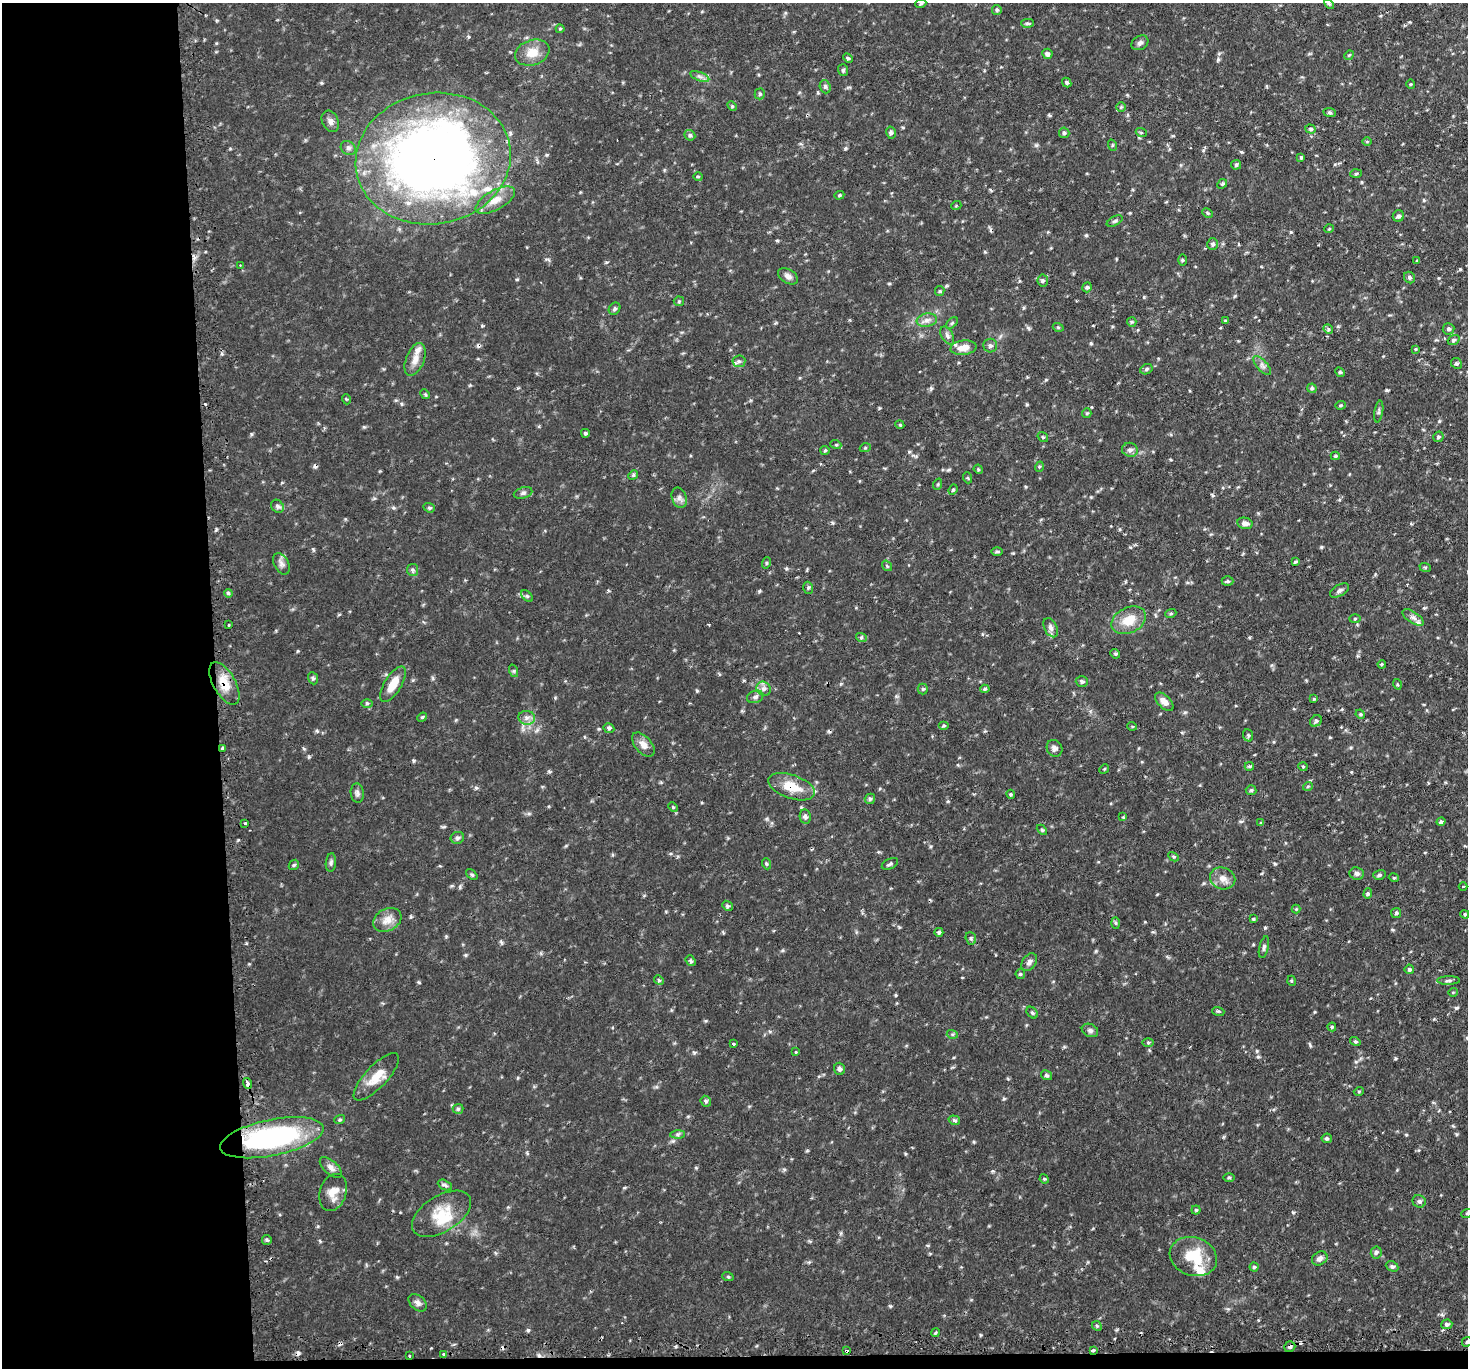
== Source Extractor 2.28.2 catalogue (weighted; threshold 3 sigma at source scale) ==
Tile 7 of 3 x 3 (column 1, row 3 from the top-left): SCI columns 28-1493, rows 145-1510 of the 4449 x 4416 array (HDU 1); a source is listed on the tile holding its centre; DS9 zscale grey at full resolution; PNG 1470 x 1370 px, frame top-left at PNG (2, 3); each listed source drawn as its Kron ellipse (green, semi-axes under 4 px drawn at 4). Shown black and unused: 15% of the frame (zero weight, under 2 of 3 exposures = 4% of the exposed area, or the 3 px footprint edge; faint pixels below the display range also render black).
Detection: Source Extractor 2.28.2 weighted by HDU 2 'WHT'; one run over the whole footprint, this tile lists its part. Background 0.106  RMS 0.0079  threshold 0.0357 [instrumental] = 3 sigma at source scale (4.5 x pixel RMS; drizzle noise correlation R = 1.50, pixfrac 1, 0.05/0.05 arcsec/px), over >= 5 px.
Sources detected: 253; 1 inside a brighter object's white glare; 12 cosmic-ray / hot-pixel residue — neither listed nor drawn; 5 inside a brighter listed object's ellipse — not listed separately; the other 235 listed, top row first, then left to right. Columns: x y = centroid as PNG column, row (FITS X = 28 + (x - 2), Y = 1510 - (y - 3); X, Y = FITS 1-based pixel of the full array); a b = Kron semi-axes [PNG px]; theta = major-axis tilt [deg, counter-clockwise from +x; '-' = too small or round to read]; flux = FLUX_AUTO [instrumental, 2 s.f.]
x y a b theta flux
921 3 6 3 19 0.87
1329 4 6 3 -45 0.92
997 10 5 4 - 1.2
1027 23 6 4 -1 1.4
560 29 4 4 - 0.84
1140 43 9 6 30 2.3
532 53 17 12 19 12
1047 54 5 5 - 2.6
1349 55 5 4 - 0.87
848 58 5 4 - 1.1
843 70 6 5 - 1.6
700 76 10 3 -21 1.8
1067 82 5 4 - 1.5
1410 84 5 3 - 0.78
825 87 7 5 -71 1.7
760 94 5 5 - 1.2
732 106 5 3 - 0.94
1121 107 4 4 - 0.95
1329 112 6 4 -8 1.4
330 121 11 8 -63 3.8
1310 129 5 4 - 1.4
1141 132 5 3 - 0.93
891 133 6 4 -76 1.7
1064 133 5 5 - 1.5
690 135 6 5 - 1.4
1367 141 5 3 - 0.76
1112 145 6 3 -72 0.91
348 148 8 6 -35 2.4
1301 157 4 3 - 0.96
433 159 78 65 10 720
1236 165 5 5 - 1.2
1356 174 6 4 3 0.96
698 177 4 4 - 0.98
1222 184 5 4 - 0.98
839 195 5 4 - 0.98
495 200 22 9 30 10
956 206 5 3 - 0.71
1207 213 5 3 - 0.97
1398 216 6 5 - 1.9
1115 221 8 4 27 1.5
1329 229 5 3 - 0.75
1213 244 6 5 - 1.8
1182 260 5 3 - 0.96
1417 261 4 4 - 1.1
240 265 2 2 - 0.48
788 276 11 7 -31 3.5
1409 278 6 5 - 2
1043 281 6 5 - 1.6
1087 287 5 4 - 1.3
940 291 5 4 - 0.97
679 301 5 5 - 1
615 309 6 5 - 1.5
927 320 10 6 9 3.5
1226 321 4 3 - 1.4
1132 322 5 5 - 1.1
952 323 7 4 45 1.2
1058 327 5 3 - 0.83
1328 329 5 4 - 1.3
1448 329 6 5 - 1.7
947 336 10 5 -60 3
1454 340 6 4 21 1.3
990 346 7 7 - 2.3
963 348 13 7 7 7.9
1416 349 4 3 - 0.74
415 359 17 9 69 7.5
739 361 6 6 - 2
1456 363 5 5 - 1.5
1262 366 11 5 -48 2.8
1146 369 6 5 - 1.3
1340 372 5 4 - 1
1312 388 5 4 - 1.4
425 394 5 4 - 0.99
346 399 5 3 - 0.77
1340 405 5 4 - 1
1379 411 11 3 80 1.4
1087 413 5 4 - 1.1
900 425 4 3 - 0.84
585 433 4 4 - 1.2
1043 437 6 3 -35 0.96
1438 437 5 5 - 1.5
836 445 5 3 - 0.97
865 448 5 3 - 0.8
825 450 5 4 - 0.94
1130 450 8 7 - 2.7
1335 456 4 4 - 1.1
1039 467 5 3 - 0.75
978 469 5 4 - 1
633 475 5 4 - 1.2
968 478 5 3 - 0.87
938 484 6 3 72 0.88
953 490 5 4 - 1.1
523 493 9 5 16 2
679 498 10 7 -71 3.3
277 506 7 6 - 2.5
429 508 6 4 -20 1.3
1245 523 7 5 -12 3.8
997 552 6 4 0 1.1
1295 562 4 3 - 1.1
766 563 5 3 - 0.93
281 564 11 7 -63 3.4
887 566 6 3 -56 0.97
1425 567 6 3 -18 0.93
413 570 6 5 - 1.5
1228 581 6 5 - 1.3
808 588 6 5 - 1.3
1339 590 10 5 29 2.2
228 593 4 3 - 0.94
527 596 7 4 -45 1.3
1171 613 5 3 - 1
1413 617 12 5 -34 2.9
1355 619 5 3 - 0.88
1129 620 18 12 27 15
229 625 3 2 - 0.93
1051 628 10 6 -63 3.1
861 637 5 3 - 1.1
1115 654 5 4 - 1
1382 664 4 3 - 0.89
514 671 6 4 -72 1
313 678 6 4 -68 1.4
1082 681 6 5 - 1.8
224 683 23 11 -61 15
393 684 20 8 59 12
1397 684 5 3 - 0.86
764 689 7 6 - 2.9
923 689 5 5 - 1.1
985 689 5 4 - 1.3
755 697 8 6 19 2.2
1314 699 3 3 - 0.87
1164 702 11 6 -46 5.5
367 703 6 4 0 1
1360 714 5 4 - 0.95
422 717 5 4 - 0.99
527 718 8 7 - 3.5
1316 721 6 5 - 1.5
944 726 5 3 - 0.97
1132 726 5 3 - 0.69
609 728 5 4 - 1.5
1248 735 6 5 - 1.5
643 745 14 8 -49 5.9
1055 748 9 7 -56 2.8
222 749 3 3 - 2.5
1249 766 4 3 - 1.3
1303 767 4 4 - 0.96
1104 769 5 4 - 0.91
1308 786 5 3 - 0.72
791 787 24 11 -20 18
1251 790 5 5 - 1.2
357 793 10 6 -83 2.4
1011 794 5 4 - 1.1
870 799 5 5 - 1.5
673 807 5 4 - 0.95
805 817 7 5 -79 2.1
1123 817 4 4 - 0.86
1441 822 5 4 - 1.9
245 823 3 3 - 1.4
1261 823 4 4 - 1.2
1042 830 6 3 -44 1
457 838 7 6 - 1.9
1174 857 5 3 - 1.1
331 862 9 5 84 1.9
767 864 5 3 - 1
890 864 9 5 26 1.8
294 865 6 4 43 1.1
1357 873 7 6 - 2.6
472 875 6 4 -41 1.3
1379 875 6 4 16 1.6
1223 878 13 10 -21 6.1
1394 878 5 3 - 0.74
1463 886 4 3 - 0.59
1368 894 5 4 - 1.2
727 906 5 4 - 1.5
1296 909 4 4 - 0.74
1396 913 5 5 - 1.4
1465 914 4 3 - 1
1253 919 4 4 - 1
387 920 15 11 29 8
1116 923 6 4 -88 1.1
939 932 4 4 - 1.6
971 938 6 5 - 1.5
1264 947 11 4 77 1.9
691 961 6 4 -52 1.7
1029 962 9 6 55 3.3
1409 969 5 5 - 1.7
1020 974 5 4 - 1.1
659 980 5 4 - 1.2
1449 980 11 3 1 1.7
1292 981 5 3 - 0.78
1453 992 5 3 - 0.63
1218 1011 6 3 -17 1
1032 1013 6 4 -48 1.4
1332 1027 4 4 - 1.1
1090 1030 8 6 -24 2.3
952 1034 5 3 - 1
1355 1041 5 4 - 1.2
1148 1042 6 4 -1 0.92
733 1044 3 3 - 5.5
796 1052 3 3 - 1.4
839 1069 6 5 - 2.2
1046 1075 6 4 -30 1.4
376 1077 31 11 47 14
247 1083 5 4 - 3.5
1359 1091 5 3 - 0.77
706 1101 6 5 - 1.4
458 1109 5 5 - 1.3
340 1119 5 3 - 0.96
954 1120 6 4 -17 1.9
677 1134 7 4 0 1.6
272 1138 53 18 12 140
1327 1138 5 4 - 1.6
331 1168 13 6 -43 4.3
1229 1177 5 3 - 0.93
1044 1179 5 4 - 0.98
445 1185 8 4 -25 1.7
333 1192 19 13 72 11
1419 1201 7 6 - 2
1196 1210 4 4 - 1
1467 1213 5 3 - 0.83
441 1214 33 18 32 23
267 1240 5 4 - 1.3
1376 1252 6 5 - 1.8
1193 1257 24 19 -19 26
1320 1258 8 6 33 3.4
1392 1266 6 5 - 1.8
1254 1267 4 4 - 1
728 1277 6 3 -19 0.98
418 1303 10 7 -42 3.1
1447 1324 5 5 - 1.7
1097 1326 5 4 - 1.1
935 1333 4 3 - 0.88
1467 1342 5 4 - 1.4
1290 1347 6 5 - 2
1093 1350 3 3 - 1.2
846 1351 4 3 - 4.4
444 1354 3 3 - 2.5
410 1356 3 2 - 0.98
Overlapping masked pixels (flux is a lower limit): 8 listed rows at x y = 433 159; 224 683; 222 749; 791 787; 247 1083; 272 1138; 1290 1347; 846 1351
Isophote crosses this tile's border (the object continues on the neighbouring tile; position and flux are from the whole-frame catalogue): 2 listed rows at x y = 1467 1213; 1467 1342
Unlisted compact peaks at least as high as the median listed source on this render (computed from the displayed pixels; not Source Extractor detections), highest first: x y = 528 1330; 1456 1008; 1321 547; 890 1306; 697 691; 1091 343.